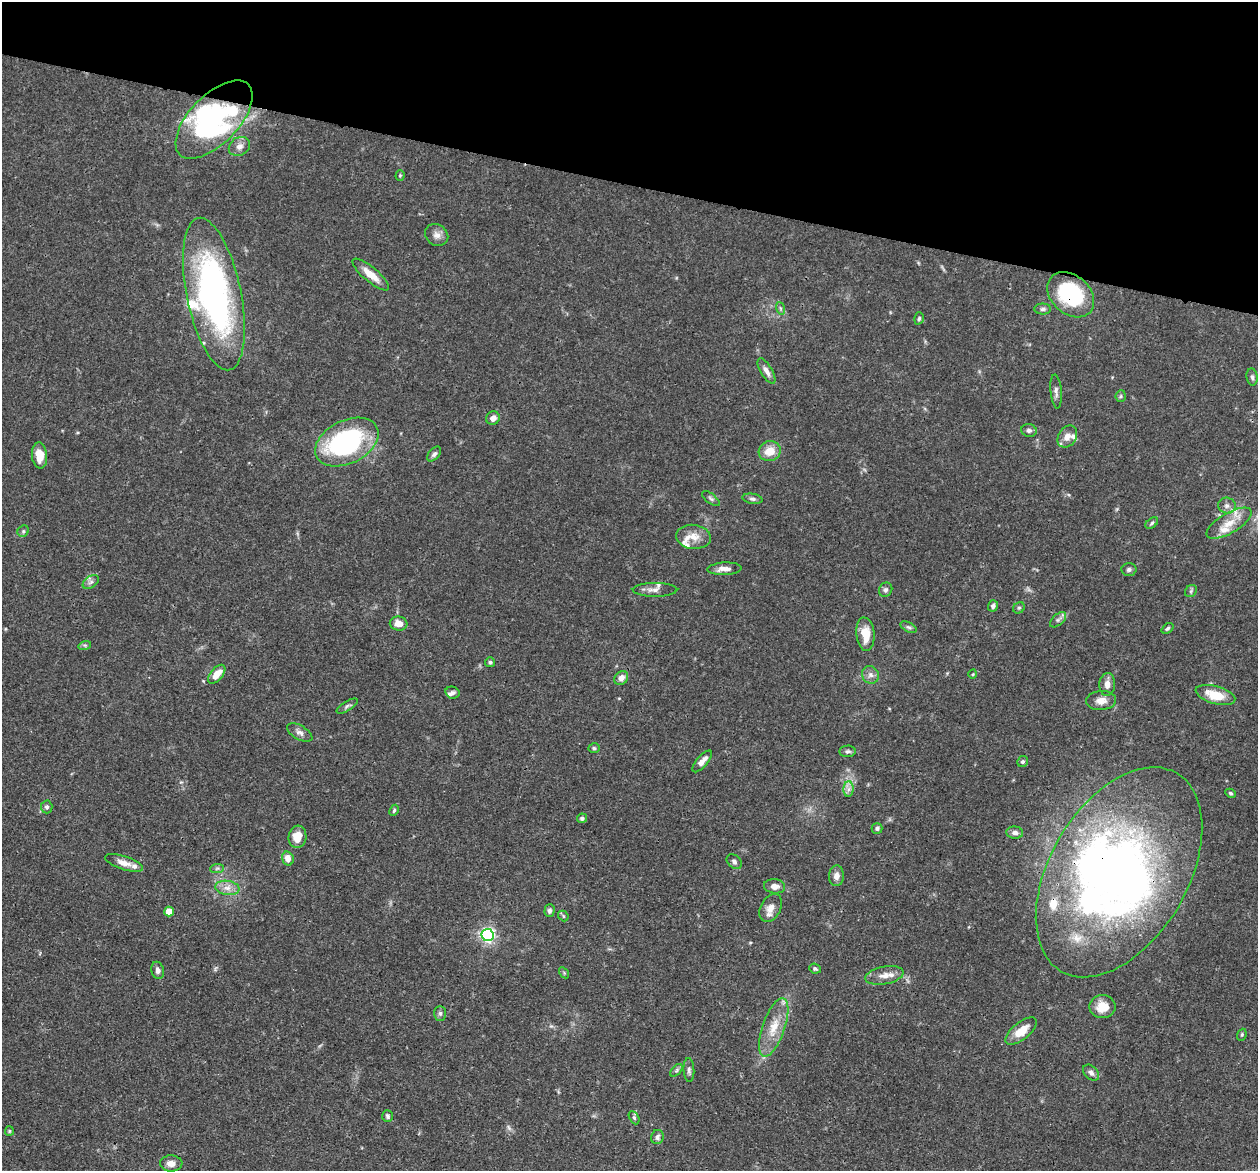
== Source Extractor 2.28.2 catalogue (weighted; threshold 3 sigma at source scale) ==
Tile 2 of 4 x 4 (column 2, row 1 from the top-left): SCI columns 1292-2547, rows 3792-4960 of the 5095 x 5122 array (HDU 1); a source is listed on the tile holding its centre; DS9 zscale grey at full resolution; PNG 1260 x 1173 px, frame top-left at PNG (2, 2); each listed source drawn as its Kron ellipse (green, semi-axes under 4 px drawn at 4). Shown black and unused: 16% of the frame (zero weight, under 3 of 4 exposures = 5% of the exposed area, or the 3 px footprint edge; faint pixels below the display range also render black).
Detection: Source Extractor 2.28.2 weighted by HDU 2 'WHT'; one run over the whole footprint, this tile lists its part. Background 0.0639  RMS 0.0032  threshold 0.0146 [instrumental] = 3 sigma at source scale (4.5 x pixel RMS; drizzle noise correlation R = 1.50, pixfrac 1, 0.05/0.05 arcsec/px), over >= 5 px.
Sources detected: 112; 7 inside a brighter object's white glare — neither listed nor drawn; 10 inside a brighter listed object's ellipse — not listed separately; the other 95 listed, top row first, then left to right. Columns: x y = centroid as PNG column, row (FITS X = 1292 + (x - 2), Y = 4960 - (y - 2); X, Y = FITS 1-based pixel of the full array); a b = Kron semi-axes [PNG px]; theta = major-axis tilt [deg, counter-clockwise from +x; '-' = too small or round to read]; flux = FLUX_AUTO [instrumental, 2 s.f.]
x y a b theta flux
214 120 49 24 46 38
239 146 11 9 31 2
400 175 5 4 - 0.4
437 235 12 10 -33 2.2
371 275 23 7 -40 4.5
214 294 78 27 -78 99
1071 295 26 19 -42 29
780 308 6 4 -71 0.58
1043 309 8 5 1 0.86
919 318 6 4 73 0.58
766 371 14 5 -59 1.9
1252 377 8 5 -82 0.91
1056 391 17 5 -85 1.4
1121 396 6 5 - 0.52
493 418 7 6 - 2
1029 430 8 6 -11 1
1067 436 12 9 56 3
347 442 34 21 26 56
770 451 11 10 - 4.7
434 454 8 5 48 0.94
39 455 13 7 -85 4.6
711 499 10 5 -37 0.78
752 499 10 5 -9 0.84
1227 506 9 8 - 1.4
1152 523 7 4 37 0.62
1229 523 25 10 30 5.5
23 531 6 5 - 0.62
693 537 17 12 -6 4.5
724 569 17 6 2 2.3
1129 569 7 6 - 0.84
91 582 9 5 36 1.1
655 590 22 7 0 2.1
886 590 7 6 - 0.9
1191 591 7 5 48 0.63
993 606 5 5 - 1.1
1019 608 6 5 - 0.56
1058 620 10 5 42 0.99
399 624 9 7 -8 2.9
909 627 9 4 -26 0.77
1167 628 6 4 39 0.59
865 634 17 9 -84 5.9
85 645 6 4 17 0.53
490 662 5 5 - 0.61
217 674 11 6 49 4.4
973 674 5 3 - 0.32
870 675 9 8 - 1.5
621 678 8 6 43 2.1
1107 684 11 8 85 2.2
453 693 7 6 - 0.97
1215 695 20 9 -16 7.7
1101 701 15 9 4 2.9
347 706 12 4 32 0.84
300 733 14 7 -30 1.6
594 748 5 5 - 0.58
848 751 8 6 4 0.86
702 761 13 5 50 2.2
1023 762 6 5 - 0.74
848 789 8 5 89 1.2
1230 793 5 4 - 0.54
47 807 6 6 - 0.89
394 810 6 4 63 0.48
582 818 5 4 - 0.85
877 828 5 5 - 0.71
1015 833 8 6 -7 1.3
297 837 11 9 84 4.5
288 859 7 6 - 2.9
734 862 8 6 -44 0.89
124 863 20 6 -18 2.8
217 868 7 4 2 0.64
1119 872 115 69 60 170
836 876 10 7 87 2.1
775 886 10 7 -7 2.1
227 888 12 7 -7 2.3
771 908 15 10 61 3
169 911 5 4 - 7.1
550 911 6 5 - 1.1
563 916 6 4 -49 0.45
487 935 6 6 - 87
815 969 6 5 - 0.66
158 970 9 6 -76 1.4
564 973 6 4 -57 0.4
884 975 19 8 10 3.2
1102 1007 13 11 0 5.6
440 1013 7 6 - 0.77
774 1027 31 11 71 7.3
1021 1031 19 8 39 5.6
1242 1035 6 4 70 0.46
676 1070 7 4 46 0.71
689 1070 12 5 -87 0.98
1091 1073 9 6 -45 1.4
388 1116 6 5 - 0.74
634 1118 7 4 -63 0.64
9 1131 5 4 - 0.39
657 1137 7 6 - 1.1
171 1163 11 8 -1 2.4
Overlapping masked pixels (flux is a lower limit): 1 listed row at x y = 1071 295